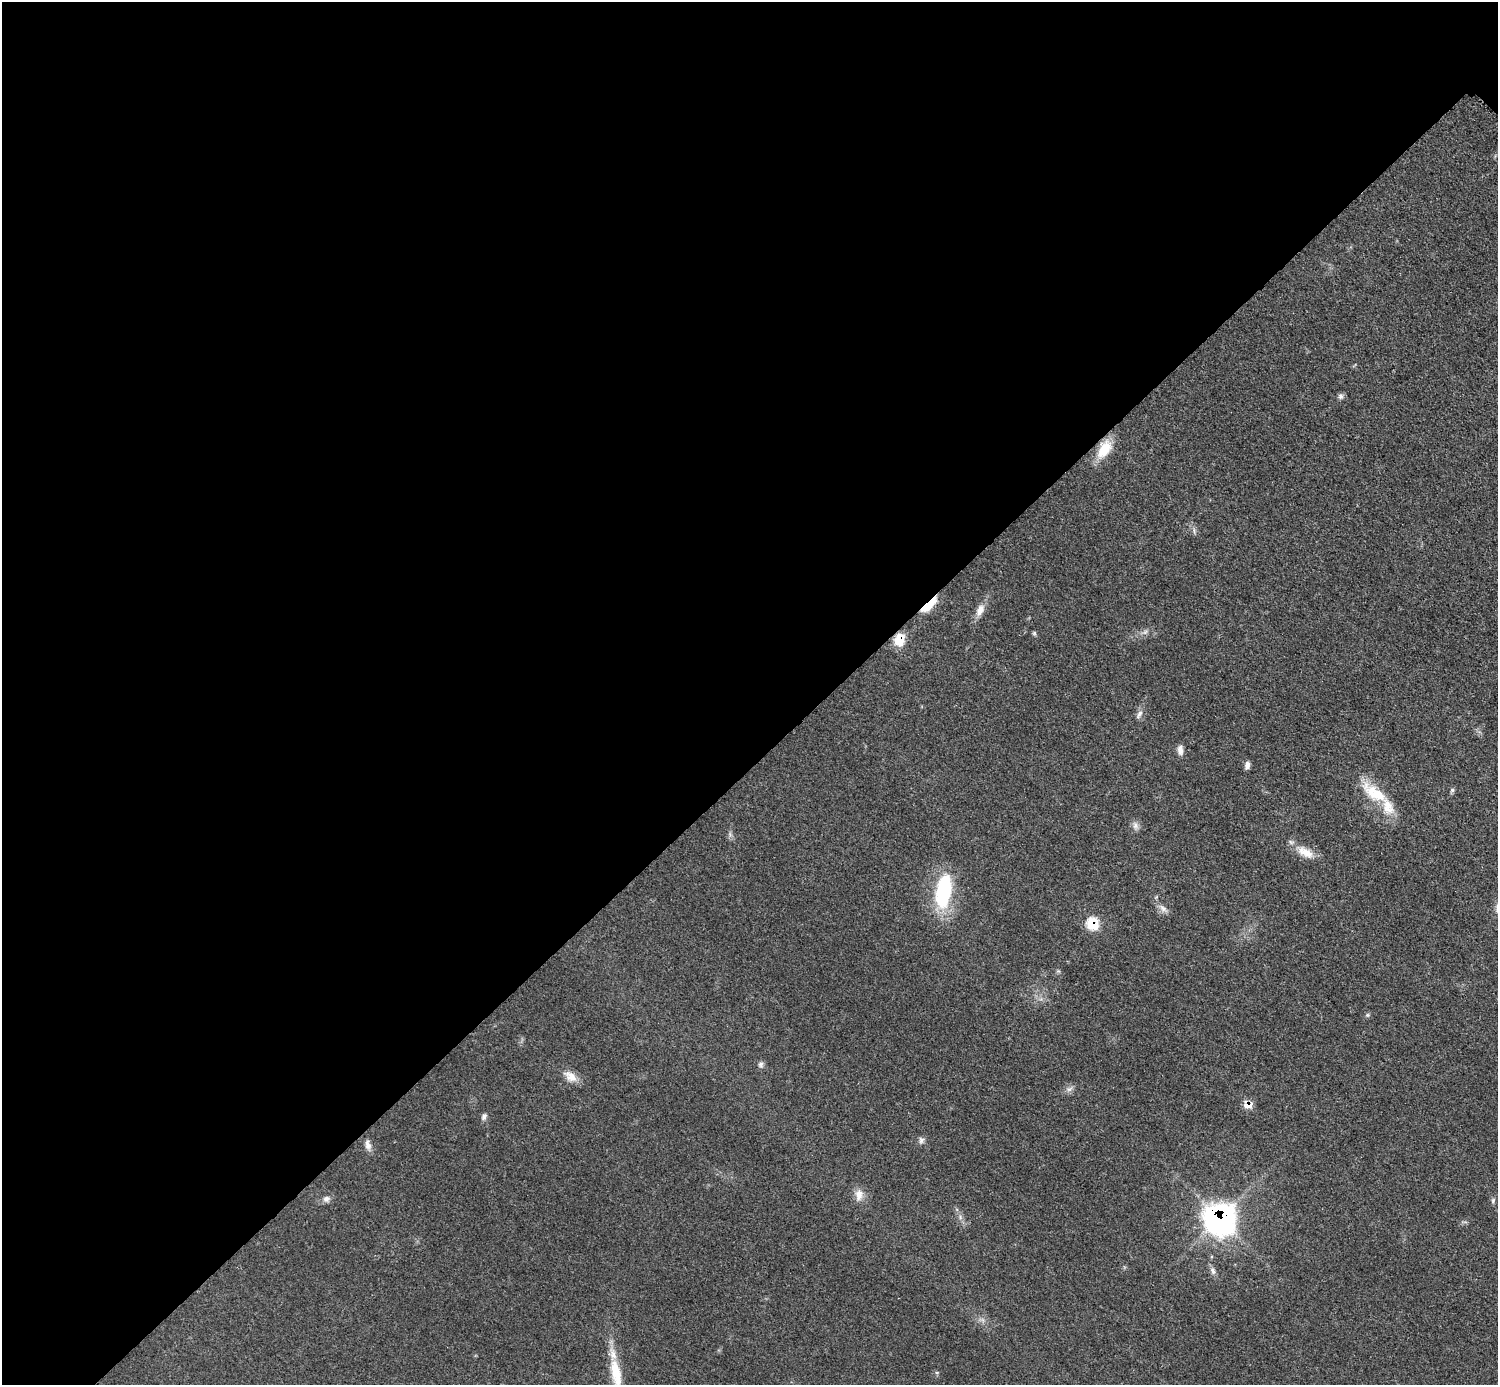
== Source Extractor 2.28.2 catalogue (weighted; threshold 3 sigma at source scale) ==
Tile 5 of 4 x 4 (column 1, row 2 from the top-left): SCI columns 6-1501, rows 3069-4451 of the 5993 x 5993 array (HDU 1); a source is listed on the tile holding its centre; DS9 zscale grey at full resolution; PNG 1500 x 1387 px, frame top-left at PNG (2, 2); no overlay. Shown black and unused: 55% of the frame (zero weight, under 3 of 5 exposures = <1% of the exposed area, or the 3 px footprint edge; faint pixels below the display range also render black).
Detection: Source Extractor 2.28.2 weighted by HDU 2 'WHT'; one run over the whole footprint, this tile lists its part. Background 0.0503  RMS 0.0062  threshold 0.0278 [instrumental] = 3 sigma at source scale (4.5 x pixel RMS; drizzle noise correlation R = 1.50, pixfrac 1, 0.05/0.05 arcsec/px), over >= 5 px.
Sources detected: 33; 1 inside a brighter listed object's ellipse — not listed separately; the other 32 listed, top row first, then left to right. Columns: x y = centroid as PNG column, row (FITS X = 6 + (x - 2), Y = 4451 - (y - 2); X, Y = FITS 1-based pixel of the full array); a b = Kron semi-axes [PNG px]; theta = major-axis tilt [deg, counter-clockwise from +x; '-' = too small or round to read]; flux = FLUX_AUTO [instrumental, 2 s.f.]
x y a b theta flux
1341 396 8 7 - 1.8
1104 449 25 13 59 15
928 605 21 7 42 16
980 610 17 9 64 5.9
1145 632 8 5 45 1.7
1034 633 6 5 - 0.98
900 640 14 11 77 12
1139 714 13 6 56 2.5
1180 750 12 7 -84 3.5
1247 765 9 5 85 3
1452 790 6 5 - 1.2
1375 793 41 15 -35 24
1135 826 12 8 -74 2.9
1305 852 27 12 -29 10
943 891 43 18 80 46
1163 908 11 6 -38 3.1
1092 923 9 8 - 28
1367 1015 5 5 - 1
761 1064 9 7 -80 1.9
570 1076 19 11 -34 7
1069 1089 9 6 35 2.3
1248 1105 9 7 -14 7.3
484 1117 10 6 61 2.1
921 1140 9 7 88 2.1
368 1145 16 7 -78 3.6
859 1195 16 10 87 5.8
326 1199 10 8 10 2.8
1493 1200 8 4 65 1.2
1220 1219 14 13 - 460
1213 1271 11 6 -67 2.4
983 1320 7 4 -71 1.5
616 1376 61 13 -81 26
Overlapping masked pixels (flux is a lower limit): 6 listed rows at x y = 1104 449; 928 605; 900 640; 1092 923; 1248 1105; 1220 1219
Isophote crosses this tile's border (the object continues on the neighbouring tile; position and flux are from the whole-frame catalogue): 1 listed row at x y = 616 1376